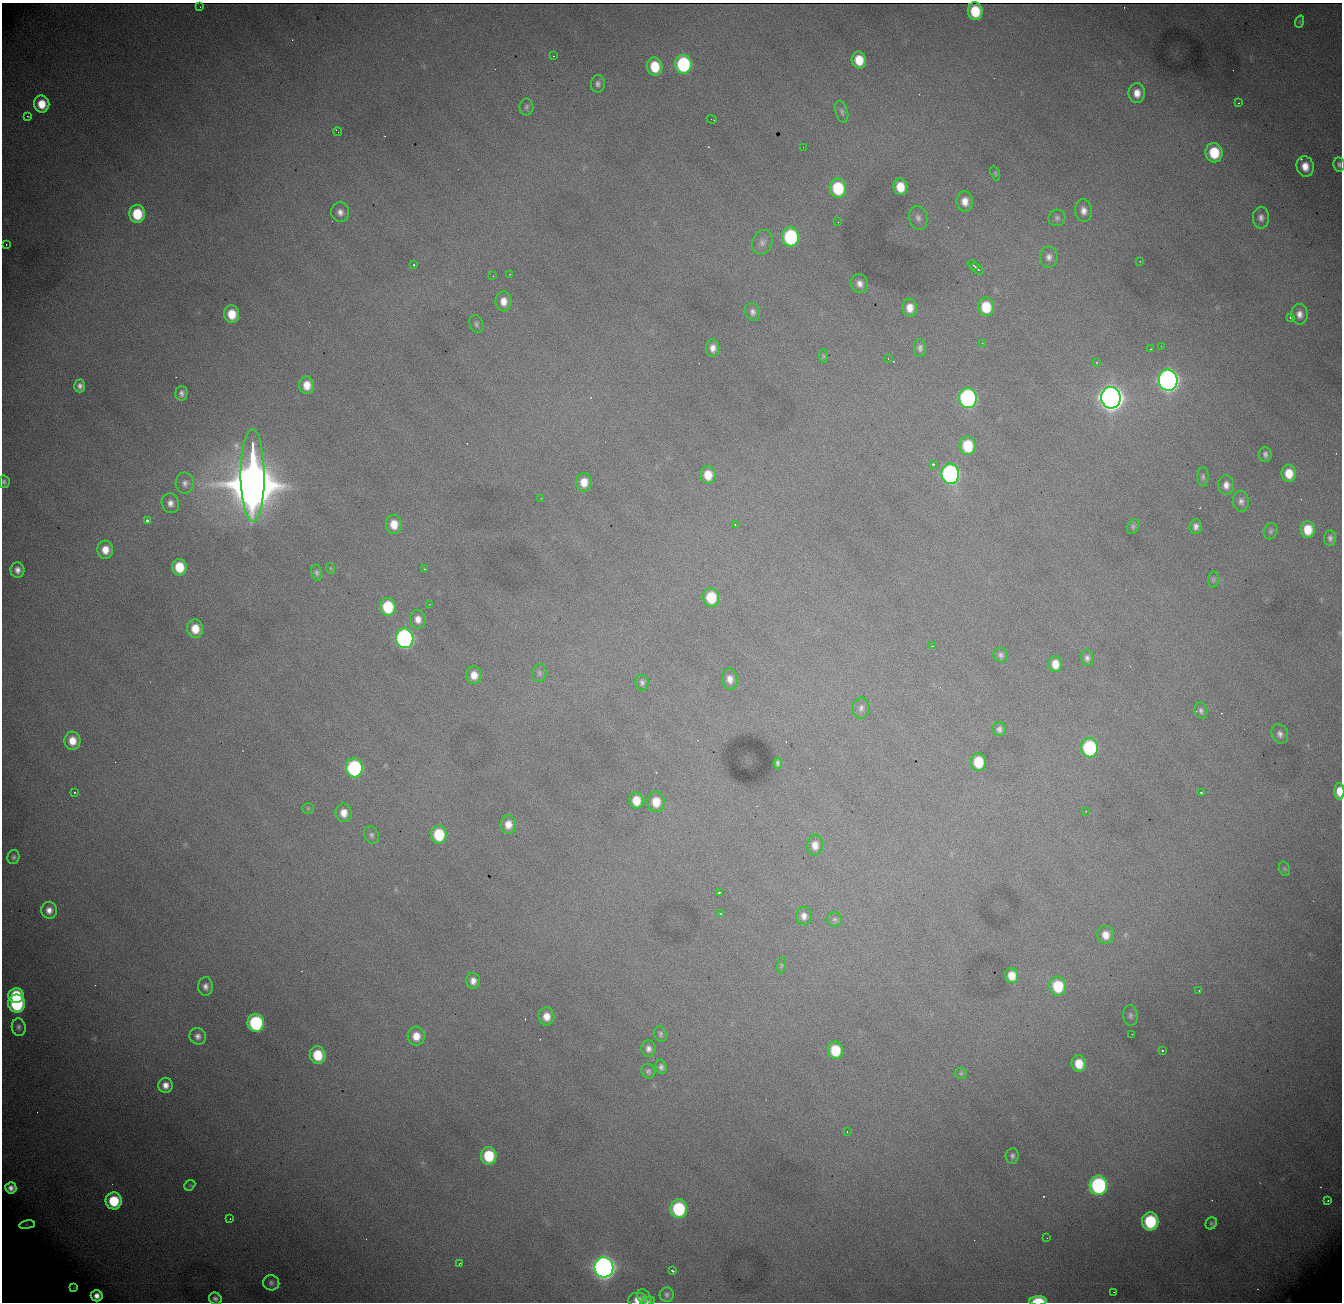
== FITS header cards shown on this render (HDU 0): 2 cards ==
NAXIS1  = 1340
NAXIS2  = 1300

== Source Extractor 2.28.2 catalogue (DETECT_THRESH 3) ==
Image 1340 x 1300 px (HDU 0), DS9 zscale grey, 1 PNG px = 1 image px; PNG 1344 x 1304 px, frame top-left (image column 1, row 1300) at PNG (2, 3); each listed source drawn as its Kron ellipse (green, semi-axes under 4 px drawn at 4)
Background 2050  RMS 24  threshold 72.3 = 3 sigma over >= 5 px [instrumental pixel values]
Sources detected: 189; all 189 listed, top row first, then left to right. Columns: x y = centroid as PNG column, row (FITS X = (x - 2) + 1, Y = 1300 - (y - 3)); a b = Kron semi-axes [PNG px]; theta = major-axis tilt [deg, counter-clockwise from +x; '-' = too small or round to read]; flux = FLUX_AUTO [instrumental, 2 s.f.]
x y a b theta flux
200 7 2 2 - 7.8e+02
975 11 9 7 -82 5.8e+04
1299 22 6 4 71 2.3e+03
553 56 3 3 - 1.3e+03
859 60 8 7 - 3.9e+04
683 64 9 8 - 2.1e+05
655 67 9 7 -79 5.4e+04
598 84 9 7 84 6.0e+03
1137 93 10 8 -90 1.8e+04
1239 103 3 3 - 1.2e+03
42 104 8 7 - 3.3e+04
526 107 8 7 - 4.2e+03
842 112 11 6 -76 5.0e+03
28 116 3 2 - 1.6e+03
712 119 5 2 - 4.1e+03
338 132 4 2 - 4.1e+03
803 147 2 2 - 2.5e+03
1214 153 9 8 - 6.7e+04
1339 164 7 5 -80 4.8e+03
1305 166 10 8 -76 2.1e+04
995 173 7 4 -71 2.5e+03
900 187 8 7 - 3.4e+04
838 188 10 8 -81 9.9e+04
965 201 10 8 -84 1.7e+04
1084 211 11 8 -82 1.3e+04
340 212 10 9 - 1.0e+04
137 214 9 8 - 6.9e+04
918 218 12 9 -77 9.6e+03
1057 218 8 8 - 5.4e+03
1261 218 11 8 -90 8.7e+03
838 222 2 2 - 7.5e+02
791 237 9 8 - 2.2e+05
762 242 12 10 67 1.0e+04
6 244 3 2 - 2.8e+03
1049 257 10 9 - 9.3e+03
1140 261 2 2 - 9.1e+02
414 265 3 3 - 2.0e+03
973 265 6 2 -38 1.9e+03
977 269 7 3 -39 2.7e+03
509 274 2 2 - 7.7e+02
493 276 3 2 - 1.5e+03
860 283 9 8 - 1.0e+04
503 301 10 8 -89 1.8e+04
986 307 9 8 - 5.6e+04
910 308 9 7 -84 1.8e+04
753 312 9 7 -67 7.1e+03
232 314 9 7 -84 3.4e+04
1299 314 10 8 -87 1.2e+04
1290 317 3 3 - 3.7e+03
476 324 9 6 -69 4.9e+03
982 343 2 2 - 8.5e+02
1161 346 2 2 - 9.1e+02
713 348 9 6 -90 1.1e+04
920 348 9 6 -85 6.1e+03
1150 349 3 2 - 1.1e+03
823 356 7 4 -89 2.9e+03
888 359 2 2 - 9.6e+02
1097 362 3 2 - 1.3e+03
1168 380 10 9 - 1.3e+06
307 385 9 7 89 2.2e+04
80 386 6 5 - 6.6e+03
182 393 7 6 - 6.0e+03
968 398 10 8 -84 5.1e+05
1111 398 11 9 -82 2.4e+06
968 446 9 8 - 7.2e+04
1265 454 7 6 - 5.5e+03
933 464 3 3 - 3.5e+03
1289 473 9 7 -83 2.9e+04
950 474 10 9 - 5.2e+05
708 475 9 7 -86 3.0e+04
253 476 46 12 -90 1.9e+07
1203 477 10 5 -90 4.2e+03
4 482 6 5 - 3.9e+03
584 482 9 7 -90 2.2e+04
185 483 10 9 - 9.0e+03
1226 485 9 8 - 1.1e+04
541 498 2 2 - 1.1e+03
1241 501 10 8 -85 8.0e+03
170 503 10 8 -72 1.1e+04
147 521 3 3 - 1.1e+04
394 524 9 8 - 2.5e+04
735 525 3 2 - 2.2e+03
1133 526 8 5 64 3.3e+03
1196 526 7 6 - 7.6e+03
1308 530 8 7 - 3.5e+04
1271 531 8 6 66 4.2e+03
1330 538 8 6 89 5.3e+03
105 550 9 8 - 2.1e+04
179 567 8 7 - 4.8e+04
330 568 5 3 - 1.6e+03
424 569 4 3 - 1.3e+03
17 570 8 7 - 9.5e+03
317 573 8 5 -78 4.1e+03
1213 580 8 5 84 3.2e+03
711 597 9 8 - 5.8e+04
429 604 3 2 - 1.7e+03
388 607 9 7 -83 7.9e+04
418 619 9 8 - 1.4e+04
195 629 9 8 - 2.9e+04
405 638 10 8 -85 6.0e+05
933 646 3 2 - 2.3e+03
1001 655 7 7 - 5.2e+03
1087 658 8 6 -78 6.2e+03
1055 664 8 6 -82 2.1e+04
539 673 9 7 83 4.8e+03
474 675 9 8 - 1.8e+04
730 679 10 7 -80 1.2e+04
642 682 8 6 -86 5.2e+03
861 708 10 8 82 7.3e+03
1201 711 8 6 -73 5.1e+03
999 729 7 6 - 6.4e+03
1280 734 10 8 -67 8.2e+03
72 741 9 8 - 2.3e+04
1090 748 9 8 - 2.0e+05
978 762 9 7 -84 5.5e+04
778 763 5 4 - 4.0e+03
354 768 9 8 - 2.6e+05
1339 791 8 5 -89 2.5e+04
74 792 3 2 - 5.1e+03
1201 792 3 3 - 4.5e+03
636 800 8 7 - 2.9e+04
656 802 10 8 -86 3.0e+04
308 808 5 5 - 2.2e+03
1086 811 2 2 - 1.1e+03
344 813 9 8 - 1.9e+04
508 824 9 7 88 1.8e+04
439 834 9 8 - 7.9e+04
371 835 9 7 -68 5.2e+03
815 845 10 8 -88 1.4e+04
13 857 7 6 - 3.9e+03
1285 869 7 5 -73 3.1e+03
720 892 4 2 - 1.9e+03
49 910 8 8 - 1.2e+04
720 914 3 3 - 2.5e+03
804 916 9 7 -86 9.6e+03
835 919 7 7 - 4.3e+03
1106 935 9 8 - 1.7e+04
781 965 8 4 82 2.9e+03
1012 975 7 6 - 2.4e+04
473 981 8 6 -87 1.1e+04
206 986 9 7 89 8.5e+03
1058 986 9 8 - 6.8e+04
1199 990 3 2 - 1.7e+03
16 996 8 7 - 8.2e+04
16 1004 9 8 - 1.5e+05
1130 1015 10 7 -83 5.8e+03
546 1016 9 8 - 1.9e+04
256 1023 9 8 - 1.9e+05
19 1027 9 7 -80 5.5e+03
660 1034 8 6 -75 3.8e+03
1132 1034 2 2 - 8.2e+02
198 1036 8 8 - 8.0e+03
416 1036 9 8 - 2.3e+04
648 1049 8 7 - 7.9e+03
835 1050 9 7 -82 5.7e+04
1162 1050 3 2 - 2.9e+03
318 1055 9 8 - 5.4e+04
1079 1064 8 7 - 3.2e+04
661 1067 7 5 -85 5.9e+03
648 1071 7 7 - 4.5e+03
961 1073 6 5 - 2.9e+03
165 1085 7 7 - 1.3e+04
847 1132 3 2 - 3.1e+03
489 1156 9 8 - 7.5e+04
1012 1156 7 6 - 5.1e+03
190 1185 6 4 42 2.4e+03
1098 1185 9 9 - 2.9e+05
11 1188 6 5 - 8.5e+03
114 1201 8 8 - 7.4e+04
1328 1201 3 2 - 1.5e+03
679 1209 9 8 - 1.5e+05
230 1219 3 2 - 9.7e+02
1150 1221 9 8 - 1.2e+05
1211 1223 6 5 - 2.9e+03
27 1225 8 4 8 2.2e+03
1047 1238 2 2 - 1.3e+03
460 1263 3 3 - 1.7e+03
604 1267 10 9 - 1.6e+06
672 1271 3 3 - 5.1e+03
271 1283 8 7 - 5.4e+03
74 1287 4 3 - 2.0e+03
1114 1292 3 2 - 1.1e+03
667 1295 7 7 - 4.7e+03
97 1296 6 5 - 1.1e+04
644 1297 9 6 -55 6.2e+03
215 1299 6 5 - 6.5e+03
637 1300 9 7 4 1.4e+04
648 1301 7 4 11 3.4e+03
1038 1301 9 4 2 5.6e+04
At the frame edge (FLAGS 8, measured only in part): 6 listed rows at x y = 1339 164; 4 482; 1339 791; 637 1300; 648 1301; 1038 1301